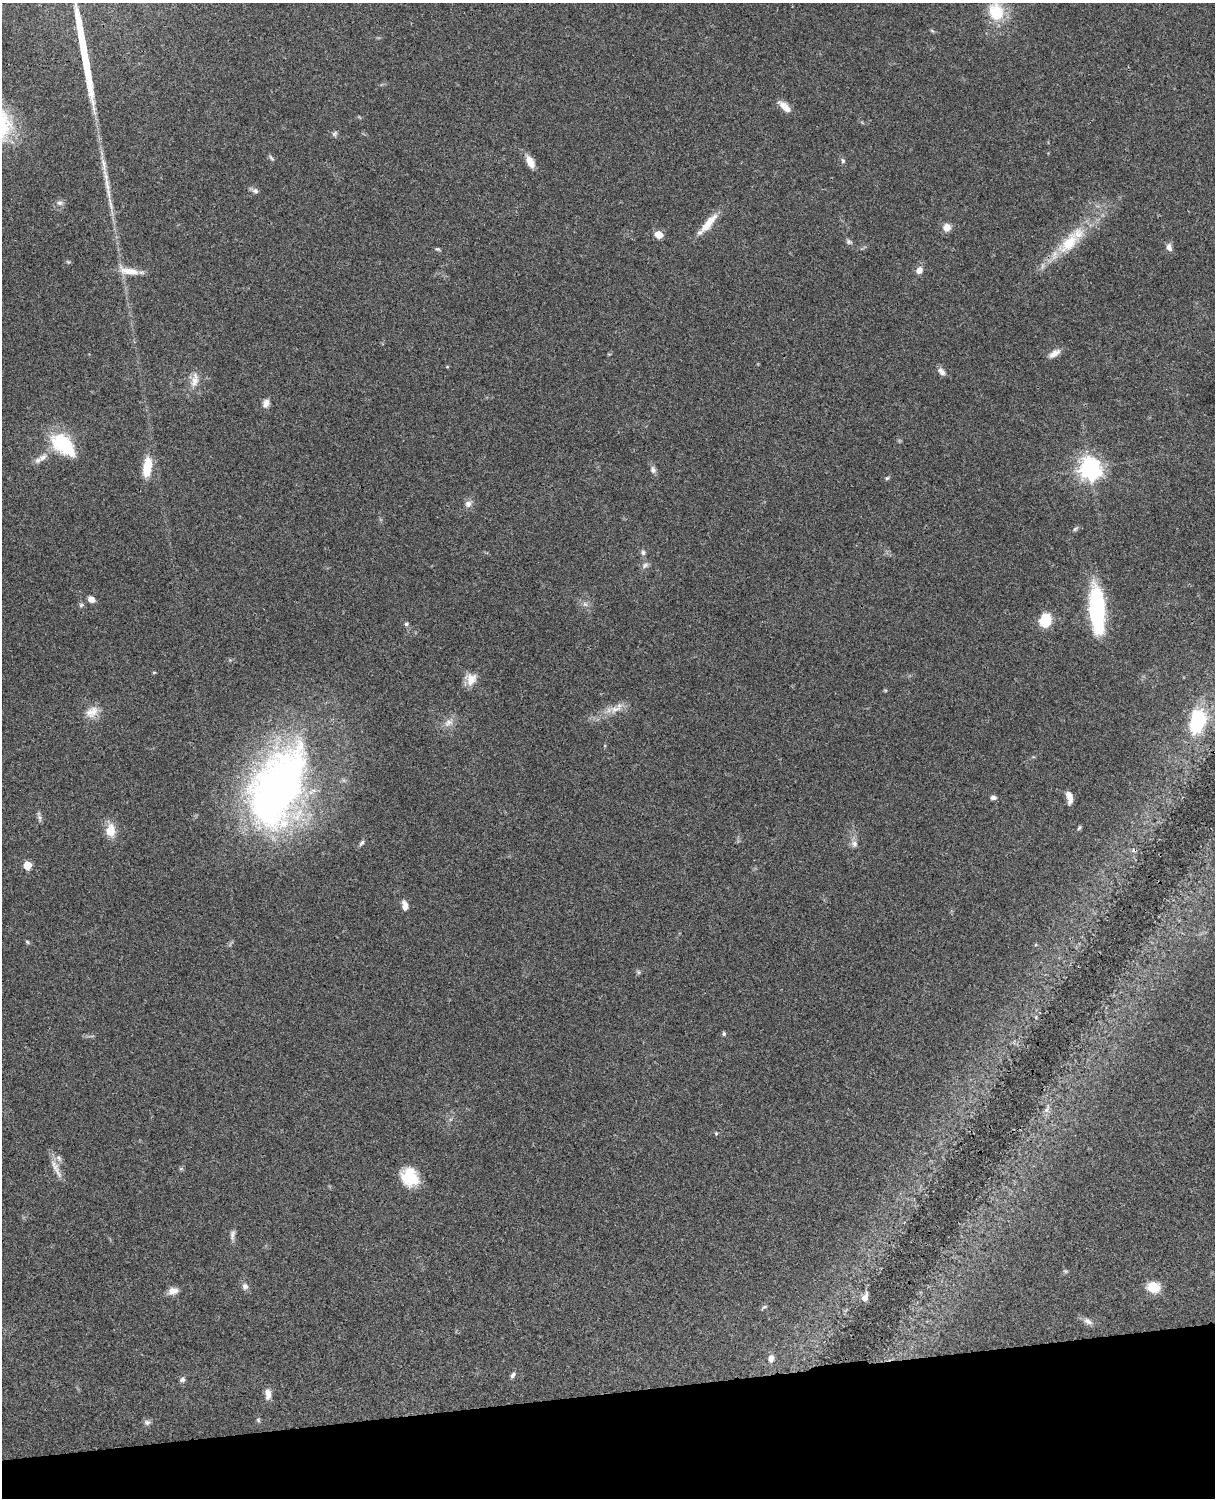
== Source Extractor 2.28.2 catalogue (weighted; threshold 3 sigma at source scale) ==
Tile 10 of 4 x 3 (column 2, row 3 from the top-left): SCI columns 1334-2546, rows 276-1771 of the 5090 x 4927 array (HDU 1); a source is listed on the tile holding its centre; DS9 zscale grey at full resolution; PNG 1217 x 1500 px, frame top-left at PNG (2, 3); no overlay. Shown black and unused: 7% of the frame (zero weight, under 3 of 4 exposures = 6% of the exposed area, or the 3 px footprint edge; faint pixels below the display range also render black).
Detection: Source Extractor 2.28.2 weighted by HDU 2 'WHT'; one run over the whole footprint, this tile lists its part. Background 0.0768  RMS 0.0059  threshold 0.0265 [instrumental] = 3 sigma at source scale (4.5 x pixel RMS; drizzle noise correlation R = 1.50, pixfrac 1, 0.05/0.05 arcsec/px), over >= 5 px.
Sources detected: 83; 1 too faint to see at this stretch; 1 inside a brighter object's white glare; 1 cosmic-ray / hot-pixel residue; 1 long thin detection or spike segment (spike, bleed or trail) — not listed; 2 inside a brighter listed object's ellipse — not listed separately; the other 77 listed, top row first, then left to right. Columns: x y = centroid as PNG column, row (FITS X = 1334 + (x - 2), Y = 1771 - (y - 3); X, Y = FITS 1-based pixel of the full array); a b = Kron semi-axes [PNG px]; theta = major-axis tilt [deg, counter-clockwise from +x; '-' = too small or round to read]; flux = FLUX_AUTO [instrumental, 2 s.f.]
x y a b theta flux
996 11 27 20 -75 20
785 107 19 7 -44 5.5
335 134 8 6 55 1.4
271 158 10 3 -48 1
843 161 7 5 -75 1.2
530 162 16 8 -64 6.1
103 164 35 7 -81 7.7
255 191 10 7 -19 2
60 203 9 6 -10 1.9
709 223 31 9 50 10
947 227 8 8 - 5.2
658 234 5 5 - 13
849 242 9 6 -31 1.4
1069 243 38 18 46 25
1169 247 9 6 -74 2.9
438 249 8 4 -25 0.83
919 270 8 7 - 4
129 271 28 9 -12 8.6
1054 353 16 7 33 4.3
447 367 4 4 - 0.58
941 371 12 7 -46 2.7
195 380 23 10 78 6.5
266 403 10 8 71 3.4
63 444 29 17 -44 34
43 457 15 8 32 4.8
147 467 23 9 81 14
1090 469 8 7 - 420
653 470 9 8 - 2.1
887 478 6 4 42 0.86
468 504 9 9 - 2.9
1075 529 9 4 37 1.1
643 552 7 6 - 1.5
645 565 9 7 31 2.1
91 599 6 5 - 4.9
585 604 7 7 - 1.8
81 605 7 6 - 1.2
1097 609 50 15 -86 65
1045 620 12 10 69 17
406 624 6 5 - 0.95
154 672 5 3 - 0.52
471 679 15 13 87 6.5
616 709 21 9 21 6.8
92 712 20 13 31 7.3
1198 720 21 12 82 58
448 722 16 10 40 4.6
278 788 105 55 65 290
1069 797 12 6 -80 4.8
993 798 7 5 -1 2.1
40 818 10 7 -88 1.8
1079 828 8 4 62 0.86
110 831 13 10 87 10
362 843 10 5 52 1.5
854 844 9 8 - 2.7
27 865 5 5 - 18
405 906 12 6 -78 3.9
27 942 6 4 -46 0.78
638 972 6 5 - 0.98
724 1034 6 4 -77 0.91
1047 1109 12 5 59 2.2
716 1133 5 4 - 0.65
59 1158 11 7 -60 2.4
56 1168 33 7 -64 5.3
181 1169 7 4 1 0.81
410 1178 21 16 -28 18
232 1235 16 6 80 2.4
245 1286 9 8 - 2.6
1153 1287 14 11 -11 11
173 1291 13 9 12 4.2
865 1297 10 6 67 3.7
764 1307 10 4 31 0.98
1088 1321 13 7 -29 2.9
771 1358 9 6 85 3.5
513 1375 8 5 57 1.5
183 1379 7 6 - 1.6
268 1394 14 7 -90 4.2
258 1420 7 5 -69 0.97
147 1422 9 7 -1 1.8
Overlapping masked pixels (flux is a lower limit): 1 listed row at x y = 1069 243
Isophote crosses this tile's border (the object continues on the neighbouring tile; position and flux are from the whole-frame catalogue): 1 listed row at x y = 996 11